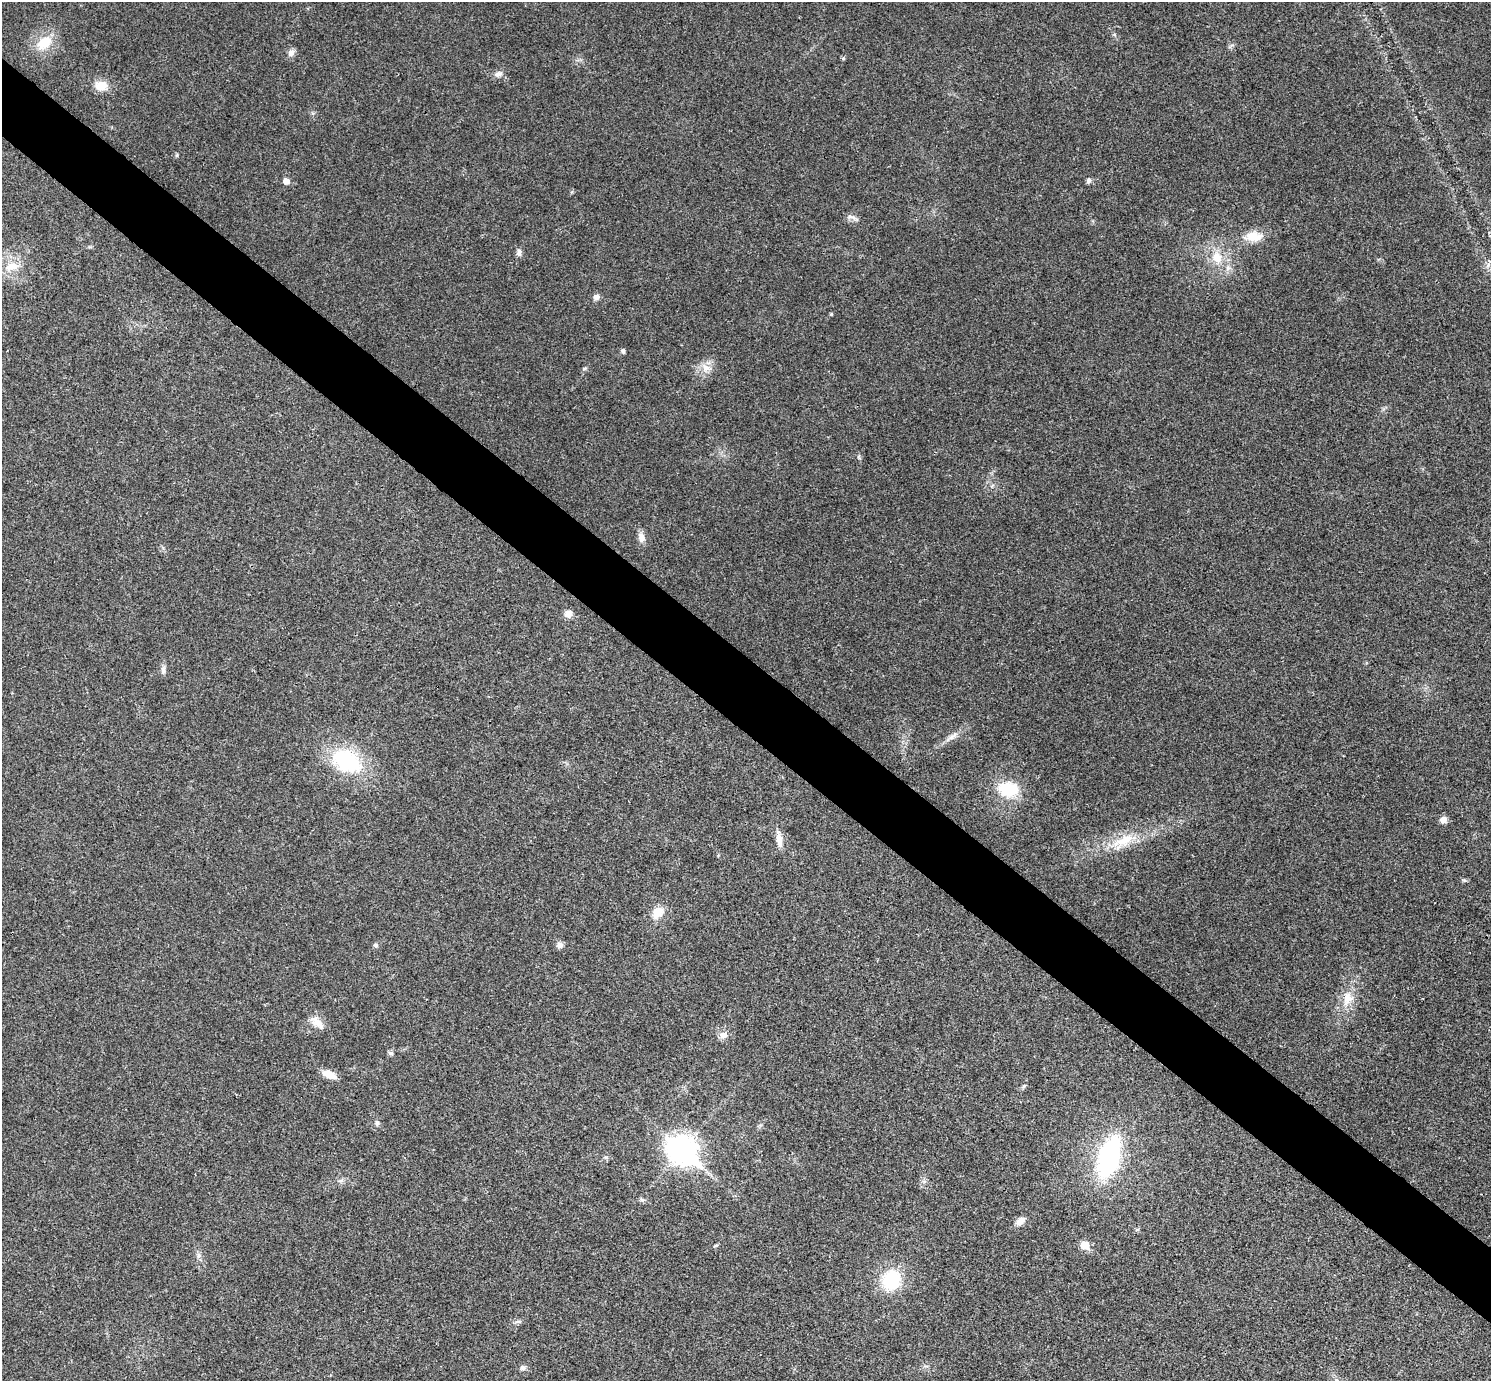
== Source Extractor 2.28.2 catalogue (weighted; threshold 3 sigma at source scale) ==
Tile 11 of 4 x 4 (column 3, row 3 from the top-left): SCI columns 2989-4477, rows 1684-3062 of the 5975 x 5977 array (HDU 1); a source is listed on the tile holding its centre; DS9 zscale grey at full resolution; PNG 1493 x 1383 px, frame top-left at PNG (2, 2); no overlay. Shown black and unused: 6% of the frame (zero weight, under 3 of 4 exposures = <1% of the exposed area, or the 3 px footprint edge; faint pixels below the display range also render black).
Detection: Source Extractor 2.28.2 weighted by HDU 2 'WHT'; one run over the whole footprint, this tile lists its part. Background 0.021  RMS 0.0056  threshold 0.025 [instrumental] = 3 sigma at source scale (4.5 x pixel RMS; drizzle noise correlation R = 1.50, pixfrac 1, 0.05/0.05 arcsec/px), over >= 5 px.
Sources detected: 52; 1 inside a brighter listed object's ellipse — not listed separately; the other 51 listed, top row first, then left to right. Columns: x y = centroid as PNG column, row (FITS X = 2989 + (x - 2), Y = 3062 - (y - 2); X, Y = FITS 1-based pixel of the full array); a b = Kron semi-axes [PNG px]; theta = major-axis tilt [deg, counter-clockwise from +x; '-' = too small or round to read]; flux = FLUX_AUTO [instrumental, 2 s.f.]
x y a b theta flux
44 43 18 12 39 14
291 53 10 7 48 2.8
843 58 6 4 69 0.84
498 74 13 8 16 2.7
101 86 14 10 0 9
177 155 6 4 90 0.68
1089 180 6 5 - 2.1
286 181 6 5 - 4.1
851 217 17 6 -19 2.6
1253 236 25 13 4 11
519 252 10 7 78 2.1
1217 257 17 14 -80 11
1488 265 8 6 47 2
12 266 21 12 13 10
596 297 8 8 - 2.2
831 314 4 4 - 0.68
623 351 7 4 -83 1.1
584 368 7 4 19 0.86
706 368 13 12 - 6.2
859 457 7 4 -72 0.87
641 537 15 8 -77 3.6
568 614 9 8 - 4.2
163 670 12 6 -89 2.2
952 737 17 7 37 3.7
347 761 39 25 -28 47
1008 789 22 17 -5 23
1443 820 9 8 - 3.2
779 839 25 7 -81 5.4
1124 841 39 16 29 19
1464 880 6 5 - 0.91
658 913 15 11 52 8.4
375 945 6 6 - 1.3
560 945 9 8 - 2.4
1348 998 21 14 76 11
317 1023 24 10 -43 6.3
723 1035 11 9 -1 3.5
390 1053 8 6 -5 1.3
329 1074 13 7 -22 8.6
1024 1086 6 5 - 0.99
377 1123 8 6 -83 1.5
682 1150 12 9 -39 690
1109 1157 32 16 72 100
924 1182 7 4 0 1.2
642 1200 7 5 -42 1.2
1020 1221 13 8 37 3.9
1085 1245 6 5 - 15
716 1246 7 3 10 0.72
199 1256 8 7 - 2
891 1280 22 19 70 32
518 1322 11 4 4 1.4
523 1368 7 7 - 2.1